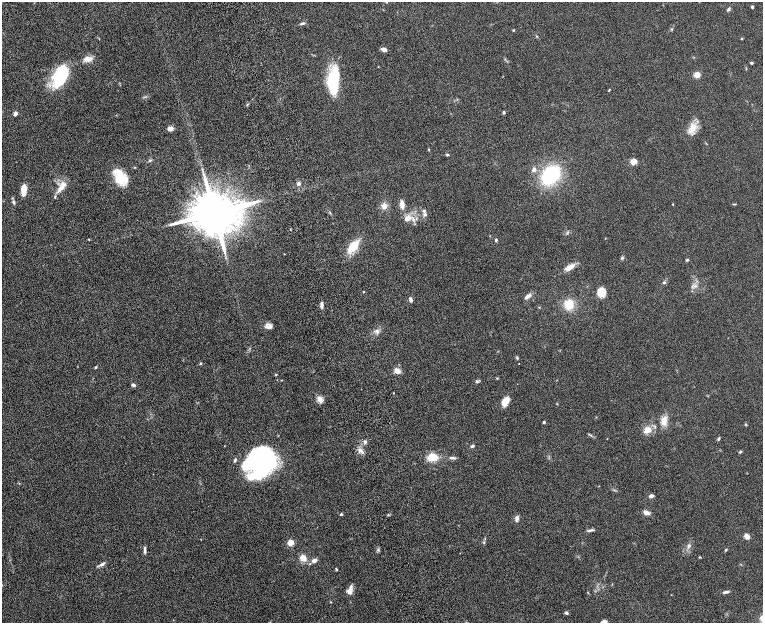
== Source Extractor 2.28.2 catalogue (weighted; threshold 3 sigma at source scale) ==
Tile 11 of 4 x 4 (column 3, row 3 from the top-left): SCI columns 3099-4620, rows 1559-2799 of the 6199 x 5478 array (HDU 1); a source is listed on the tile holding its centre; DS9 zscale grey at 2 x 2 block average (1 PNG px = mean of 2 x 2 image px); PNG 765 x 625 px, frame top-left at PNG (2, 2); no overlay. Shown black and unused: <1% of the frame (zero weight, under 8 of 16 exposures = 4% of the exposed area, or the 3 px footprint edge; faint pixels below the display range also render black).
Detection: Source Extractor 2.28.2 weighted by HDU 2 'WHT'; one run over the whole footprint, this tile lists its part. Background 0.0564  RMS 0.004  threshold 0.0164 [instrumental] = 3 sigma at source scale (4.09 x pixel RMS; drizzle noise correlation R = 1.36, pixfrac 0.8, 0.05/0.05 arcsec/px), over >= 5 px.
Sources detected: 105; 2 inside a brighter object's white glare — not listed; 9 inside a brighter listed object's ellipse — not listed separately; the other 94 listed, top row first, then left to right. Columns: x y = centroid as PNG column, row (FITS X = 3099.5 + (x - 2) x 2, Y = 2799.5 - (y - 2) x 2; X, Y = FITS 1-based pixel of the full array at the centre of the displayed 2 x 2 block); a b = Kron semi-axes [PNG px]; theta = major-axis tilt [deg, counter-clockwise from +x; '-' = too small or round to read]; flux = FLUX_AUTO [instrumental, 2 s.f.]
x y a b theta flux
752 7 3 3 - 0.89
728 9 4 4 - 1.2
302 23 6 3 21 1.5
513 30 3 3 - 0.6
537 36 3 2 - 0.52
742 38 3 2 - 0.47
384 49 7 4 -18 2.8
88 59 12 6 4 5
752 63 3 3 - 0.89
61 74 23 14 63 38
697 75 5 5 - 5.9
333 81 23 10 80 47
609 90 4 2 - 0.47
504 112 3 3 - 1.2
15 114 5 4 - 2.1
170 128 8 5 6 2.9
692 128 15 9 63 8.7
429 149 4 2 - 0.49
447 155 3 3 - 0.86
633 162 7 6 - 4.6
534 170 5 4 - 2.7
551 175 16 12 48 62
120 177 19 11 -53 19
299 183 4 4 - 1.8
61 187 17 6 53 7
24 190 10 5 85 8.8
14 202 6 4 -79 1.6
402 204 8 4 -84 5.6
673 204 2 2 - 0.36
384 206 6 6 - 4.6
214 213 11 9 10 6200
425 214 5 5 - 1.6
407 218 8 6 20 5.8
567 233 4 2 - 0.82
89 240 3 2 - 0.46
496 240 4 3 - 1.1
353 247 14 11 22 12
622 258 4 4 - 0.95
687 260 4 3 - 0.79
570 267 12 5 29 6.3
664 283 3 3 - 1
695 286 3 3 - 1.2
363 292 3 2 - 0.37
601 292 8 7 - 13
529 296 9 5 49 2.6
411 300 5 3 - 2.4
569 304 8 7 - 16
322 305 8 3 88 2.1
269 326 9 6 -8 3.6
377 331 6 4 -53 2
517 358 5 3 - 0.79
200 363 4 3 - 0.66
96 367 4 3 - 0.75
397 371 6 5 - 5.9
276 374 3 2 - 0.51
477 382 6 3 -18 1.1
132 384 4 4 - 0.98
393 393 3 2 - 0.28
320 399 7 5 -54 5.1
505 401 11 6 57 7.1
664 421 10 7 76 6.6
544 422 2 2 - 1.3
746 424 4 3 - 0.61
647 430 12 7 27 6.3
591 435 5 2 - 0.69
607 439 2 2 - 0.23
719 439 4 3 - 1.2
365 442 5 4 - 1.5
472 446 4 3 - 1.3
360 450 6 5 - 2.9
740 452 4 3 - 0.97
432 457 8 7 - 14
452 458 9 3 -4 2
261 460 28 24 30 140
651 496 5 3 - 2.6
646 512 9 5 -24 3.3
341 514 2 2 - 1.3
517 518 7 5 69 2.3
592 530 8 3 6 1.6
747 536 6 5 - 3.6
484 542 4 3 - 0.75
290 543 3 3 - 25
689 546 7 3 40 1.6
145 548 8 4 82 1.7
726 550 4 2 - 0.65
699 557 3 2 - 0.49
303 558 5 4 - 9.6
314 561 7 5 29 2.9
102 564 8 4 26 2.2
336 569 4 3 - 0.7
350 590 12 5 74 4.8
726 592 7 3 8 1.7
566 613 3 3 - 1.7
603 622 6 4 15 3.5
Isophote crosses this tile's border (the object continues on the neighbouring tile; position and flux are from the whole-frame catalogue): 1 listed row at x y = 603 622